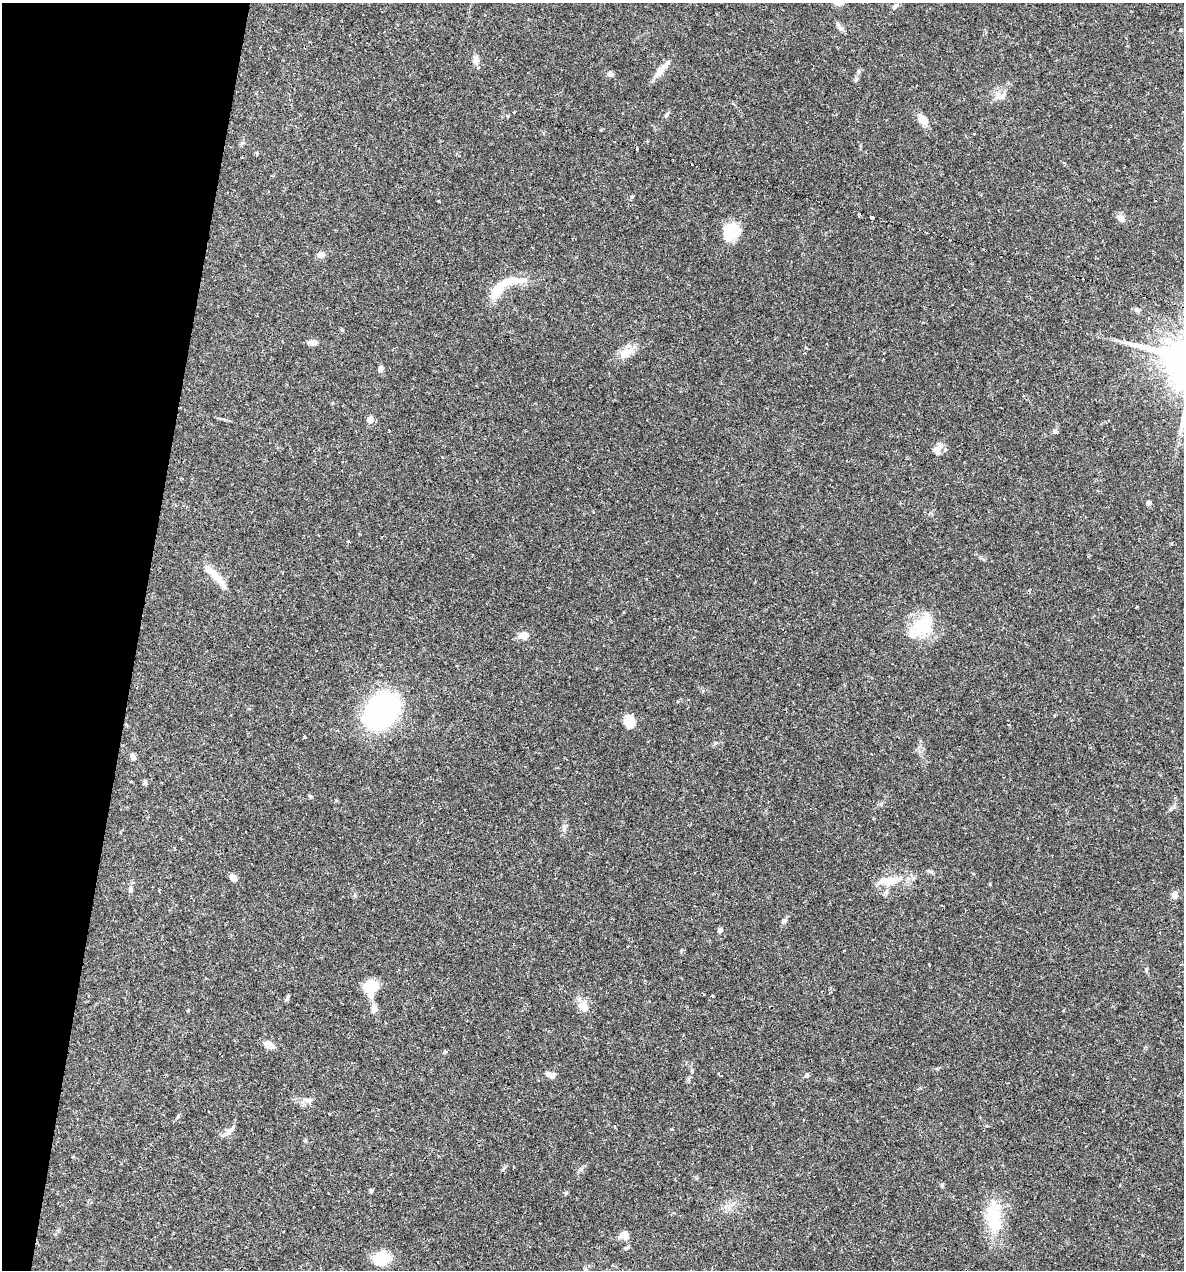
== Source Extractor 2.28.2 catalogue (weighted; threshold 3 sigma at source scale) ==
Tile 9 of 4 x 4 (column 1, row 3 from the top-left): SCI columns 246-1427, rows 1269-2536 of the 5092 x 5073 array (HDU 1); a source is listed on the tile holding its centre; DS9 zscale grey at full resolution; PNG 1186 x 1272 px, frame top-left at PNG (2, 3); no overlay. Shown black and unused: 12% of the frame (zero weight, under 2 of 3 exposures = <1% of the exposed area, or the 3 px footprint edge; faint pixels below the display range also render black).
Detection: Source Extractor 2.28.2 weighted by HDU 2 'WHT'; one run over the whole footprint, this tile lists its part. Background 0.0426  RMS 0.0032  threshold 0.0144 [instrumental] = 3 sigma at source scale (4.5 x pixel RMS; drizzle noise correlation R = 1.50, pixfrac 1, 0.05/0.05 arcsec/px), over >= 5 px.
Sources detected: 79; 1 inside a brighter object's white glare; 5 cosmic-ray / hot-pixel residue — not listed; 6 inside a brighter listed object's ellipse — not listed separately; the other 67 listed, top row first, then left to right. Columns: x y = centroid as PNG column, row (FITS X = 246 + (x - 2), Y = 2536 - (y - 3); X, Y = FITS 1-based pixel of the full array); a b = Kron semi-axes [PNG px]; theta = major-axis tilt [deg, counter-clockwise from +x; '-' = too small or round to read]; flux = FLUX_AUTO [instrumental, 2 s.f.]
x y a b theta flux
896 6 8 5 7 0.73
840 27 15 5 -56 1.2
1180 30 4 3 - 0.43
476 60 13 7 -89 1.9
660 70 19 9 54 3
858 71 5 5 - 0.52
610 74 8 7 - 0.94
1000 96 17 11 -9 2.7
514 112 3 3 - 0.38
666 115 13 2 73 0.43
923 120 16 10 -44 2.8
257 153 5 3 - 0.39
632 196 6 3 19 0.36
439 201 3 2 - 0.29
872 217 3 3 - 9.3
1121 218 11 8 -49 1.6
730 231 21 17 28 9
320 255 7 6 - 2.3
522 280 19 8 10 2.9
497 290 13 9 53 6.8
312 343 11 6 -6 1.7
626 352 20 12 37 4
380 369 9 6 74 0.82
370 420 5 4 - 6
1054 431 7 4 71 0.57
940 446 12 8 75 1.7
1149 503 5 4 - 1.3
1172 544 4 3 - 0.3
214 575 36 8 -45 5.8
922 626 34 21 35 13
524 635 11 9 6 2.4
381 711 28 21 50 78
630 722 13 9 -90 5
304 737 4 3 - 0.27
133 756 9 6 -63 1.2
145 783 7 5 -88 0.58
310 796 5 5 - 0.55
1171 809 7 5 59 0.63
564 828 10 6 81 1
233 878 7 5 -52 2.7
891 880 22 13 7 5.8
130 889 11 4 90 0.84
1174 895 9 7 89 1.6
784 921 8 5 27 0.65
720 930 6 6 - 0.83
370 986 12 11 - 10
712 995 3 2 - 0.3
287 998 7 4 71 0.52
583 1007 13 9 -41 4.3
374 1009 10 8 71 1.5
268 1045 10 7 -28 3.5
551 1075 12 7 -19 1.6
807 1075 7 5 15 0.6
309 1101 11 4 4 1
178 1116 7 4 46 0.43
233 1127 10 6 56 1.1
671 1129 3 3 - 0.29
223 1135 7 4 18 0.74
305 1141 5 4 - 0.41
580 1169 7 6 - 0.76
942 1185 5 5 - 0.46
371 1191 4 4 - 1
566 1193 6 4 30 0.4
994 1217 39 19 -86 15
624 1235 10 9 - 2.2
626 1248 8 4 29 0.53
381 1258 18 15 15 8.1
Unlisted compact peaks at least as high as the median listed source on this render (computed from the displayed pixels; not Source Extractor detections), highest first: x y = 715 743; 1146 969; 990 884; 348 541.